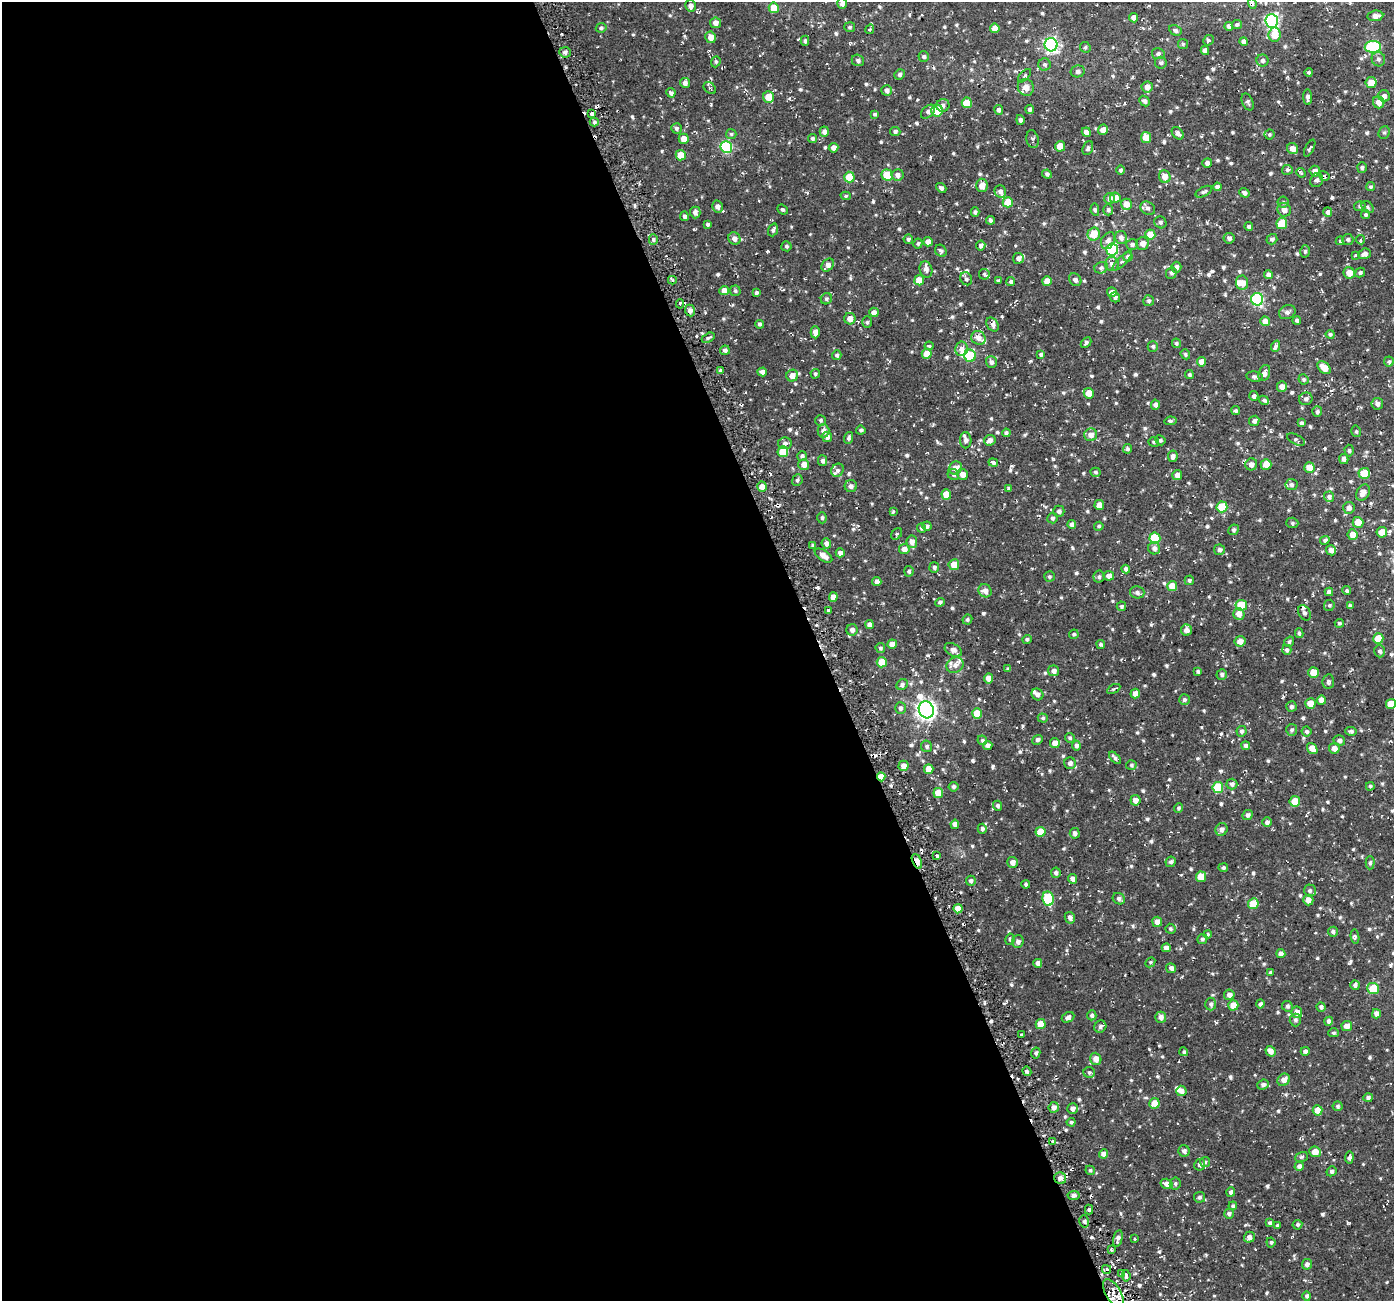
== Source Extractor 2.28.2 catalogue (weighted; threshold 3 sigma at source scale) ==
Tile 9 of 4 x 4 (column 1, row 3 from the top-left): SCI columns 26-1417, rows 1392-2690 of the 5621 x 5436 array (HDU 1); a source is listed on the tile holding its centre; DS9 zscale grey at full resolution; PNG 1396 x 1303 px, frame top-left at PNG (2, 2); each listed source drawn as its Kron ellipse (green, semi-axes under 4 px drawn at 4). Shown black and unused: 59% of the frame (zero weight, under 2 of 3 exposures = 2% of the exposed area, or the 3 px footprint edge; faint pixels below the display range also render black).
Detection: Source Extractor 2.28.2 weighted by HDU 2 'WHT'; one run over the whole footprint, this tile lists its part. Background 0.0287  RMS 0.0075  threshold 0.034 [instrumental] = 3 sigma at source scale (4.5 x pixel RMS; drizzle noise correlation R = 1.50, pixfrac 1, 0.0396/0.0396 arcsec/px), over >= 5 px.
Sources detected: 756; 1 inside a brighter object's white glare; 9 cosmic-ray / hot-pixel residue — neither listed nor drawn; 17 inside a brighter listed object's ellipse — not listed separately; of the other 729, all 500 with FLUX_AUTO >= 1.15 (the completeness limit of this list) listed and drawn (229 fainter detections not listed), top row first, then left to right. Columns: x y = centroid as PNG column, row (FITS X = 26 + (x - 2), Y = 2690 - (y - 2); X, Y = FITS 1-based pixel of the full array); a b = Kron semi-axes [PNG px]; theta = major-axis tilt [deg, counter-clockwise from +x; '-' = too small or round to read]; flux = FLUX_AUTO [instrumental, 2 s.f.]
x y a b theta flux
842 3 5 5 - 3.1
1252 3 5 3 - 1.3
691 6 6 5 - 3.4
774 8 5 5 - 11
1375 16 8 5 7 4.4
1133 18 5 4 - 2.7
1272 21 7 6 - 140
715 23 5 5 - 3.8
1237 24 5 4 - 1.5
1229 26 4 4 - 2.9
850 27 5 5 - 1.2
601 28 5 4 - 1.3
995 28 5 5 - 7
870 29 5 4 - 1.2
1175 30 6 5 - 1.9
1274 35 7 6 - 12
711 37 5 5 - 5.8
1208 40 5 5 - 1.7
805 41 5 4 - 1.4
1244 42 4 4 - 3.1
1183 44 5 5 - 1.2
1051 45 7 6 - 160
1085 47 5 5 - 1.3
1373 47 8 6 1 66
1205 51 4 4 - 3.9
565 52 6 5 - 2.2
1158 54 6 5 - 2
924 57 5 5 - 1.5
1378 59 7 6 - 2.2
858 60 6 5 - 1.9
1263 60 6 6 - 2.2
716 62 6 4 70 1.3
1161 63 6 6 - 1.7
1044 64 6 6 - 1.7
1078 71 7 6 - 2.1
1309 72 4 4 - 1.2
899 74 5 5 - 1.6
1024 76 8 4 46 1.4
1371 82 5 5 - 8.5
685 83 5 5 - 3
1026 87 8 8 - 6.8
1147 87 6 5 - 4.5
710 88 7 5 -44 1.6
887 90 5 5 - 2.5
671 93 5 4 - 1.9
1384 96 6 5 - 2.6
768 97 6 5 - 10
1308 97 8 4 -89 2.6
1144 101 6 5 - 2.2
1248 102 9 5 -66 1.7
1379 102 6 5 - 4.9
967 103 5 5 - 18
943 105 6 6 - 2.2
1030 109 4 4 - 1.8
999 110 5 4 - 2.1
937 111 6 5 - 23
928 112 8 5 43 2.4
591 114 3 3 - 2.5
875 114 4 4 - 1.3
1020 120 5 4 - 1.8
594 122 4 4 - 1.5
676 128 5 5 - 1.5
1103 130 5 5 - 5.4
895 131 5 4 - 1.6
824 132 5 4 - 2.6
1086 132 5 4 - 4.1
1384 132 6 5 - 1.6
1178 133 7 5 -48 2.5
731 134 5 5 - 1.2
1269 134 5 5 - 1.2
812 138 4 4 - 1.5
1146 138 5 5 - 11
684 139 5 5 - 6.3
1032 139 9 6 -77 1.7
1060 146 5 5 - 11
726 147 6 6 - 70
833 148 5 5 - 4.3
1088 148 7 5 68 1.7
1310 148 9 3 62 1.3
1293 149 6 5 - 5.4
681 155 5 5 - 13
1207 163 5 5 - 2.8
1362 167 5 5 - 1.5
1120 170 5 4 - 1.6
1287 170 5 5 - 1.6
1315 171 5 5 - 4.3
1301 173 5 3 - 1.2
1047 174 5 4 - 1.7
887 175 6 5 - 20
897 175 6 5 - 3.5
1324 176 6 4 -31 1.9
849 177 5 5 - 15
1165 177 6 5 - 6
1317 180 7 6 - 2.1
982 185 6 5 - 5.5
1217 187 4 4 - 2.3
1370 187 4 4 - 1.2
941 188 6 4 -41 1.8
1000 191 6 5 - 2.5
1204 192 9 4 28 1.4
1244 193 5 4 - 2.5
846 196 5 4 - 1.2
1110 198 5 5 - 3.1
1115 198 5 5 - 5.6
1008 202 5 5 - 14
1283 202 5 5 - 1.2
1126 204 5 5 - 7.7
717 206 6 5 - 2.9
1360 206 6 4 15 1.3
1368 207 7 5 -44 1.5
1148 208 8 6 -33 1.9
783 209 5 4 - 1.4
1095 210 6 4 -81 1.4
1108 210 5 5 - 1.9
1284 210 7 6 - 5
695 212 6 5 - 3.2
975 212 4 4 - 1.5
1328 212 5 4 - 2.3
1365 215 4 4 - 1.2
684 216 4 4 - 1.8
990 220 4 3 - 1.5
1160 222 6 5 - 1.5
707 224 4 4 - 1.4
1282 224 5 5 - 18
1249 226 4 4 - 1.4
773 230 6 4 69 1.6
1094 234 6 6 - 13
1150 235 5 5 - 14
1121 238 6 6 - 3.2
1229 238 5 5 - 2
653 239 5 4 - 1.7
734 239 6 5 - 3.7
908 239 5 5 - 1.5
1272 239 5 5 - 1.8
1348 239 5 5 - 1.5
1361 240 5 4 - 1.5
1108 241 9 6 61 3
1340 241 4 4 - 1.2
928 242 4 4 - 4.2
1142 243 6 6 - 4.6
918 244 5 4 - 1.2
1132 244 6 5 - 1.8
786 246 5 5 - 1.4
981 246 5 4 - 2.1
1112 249 6 6 - 73
941 251 6 5 - 1.7
1305 251 6 5 - 1.4
1364 254 6 5 - 3.2
1355 255 3 3 - 1.6
1128 257 5 4 - 2.1
1018 258 5 5 - 2.6
1122 261 13 4 45 2.1
1112 264 7 7 - 3.1
828 265 7 5 51 3.6
1176 267 5 5 - 2.4
1101 268 7 5 24 1.4
926 269 8 6 -73 3.5
1171 273 6 5 - 2
1349 273 6 5 - 7.5
1360 273 5 4 - 1.4
984 274 5 5 - 1.4
1268 274 4 4 - 2.6
966 279 7 6 - 2
672 280 4 4 - 1.7
919 280 5 5 - 11
1075 280 7 5 -45 2.4
998 281 3 3 - 1.5
1011 281 4 4 - 1.5
1047 281 5 5 - 8.6
1242 283 7 6 - 7
724 291 5 4 - 6
735 291 5 5 - 1.3
1112 292 5 5 - 4.9
756 293 4 3 - 1.5
1115 297 5 5 - 1.9
826 299 6 5 - 1.5
1257 299 6 6 - 92
1149 301 5 5 - 1.7
680 304 5 4 - 1.6
690 310 6 5 - 2.9
874 312 5 4 - 3.9
1287 312 8 7 - 2.9
850 319 6 5 - 6.3
1297 320 4 4 - 1.5
1265 321 5 4 - 7.1
867 322 6 5 - 1.2
759 324 4 4 - 1.4
993 325 7 5 -57 2.4
815 332 6 4 -88 4.2
1330 334 4 4 - 1.4
708 338 7 4 29 1.4
978 338 7 6 - 4.3
1086 343 6 4 44 1.7
1176 343 5 4 - 1.4
929 346 4 4 - 2.1
1153 346 5 5 - 1.4
1276 346 6 3 66 2.5
962 349 7 6 - 3.9
725 350 5 4 - 2.1
927 354 5 5 - 9.4
1041 354 4 4 - 1.3
1185 354 5 4 - 1.3
837 355 5 4 - 1.6
970 356 6 6 - 36
991 362 6 5 - 2.4
1201 362 5 4 - 5.4
1389 362 5 5 - 1.3
1324 368 7 5 -39 7.2
720 371 4 3 - 1.5
762 372 5 4 - 2.8
1264 373 8 5 70 4.8
815 374 5 4 - 1.3
1189 374 4 4 - 1.2
792 376 6 6 - 5.7
1254 377 8 5 -9 1.9
1303 379 5 5 - 1.2
1282 387 5 5 - 4.6
1089 393 5 5 - 8.7
1254 396 5 4 - 1.9
1306 399 7 6 - 1.9
1264 400 5 4 - 1.3
1377 404 6 5 - 2.3
1155 405 5 4 - 2.7
1236 411 4 4 - 1.2
1317 412 5 5 - 1.7
821 420 5 5 - 1.4
1170 421 6 4 8 1.3
1254 421 5 5 - 2.3
1301 423 4 4 - 1.5
861 430 4 4 - 1.6
823 431 6 6 - 4.1
1356 431 6 4 -76 1.2
1006 433 4 4 - 1.7
1091 435 6 6 - 4.5
827 437 5 5 - 2.7
849 438 6 4 71 1.3
966 440 8 5 -89 2.5
990 440 6 5 - 3.3
1160 440 5 4 - 1.4
1296 440 10 5 -26 1.5
1154 442 5 5 - 1.2
785 443 7 6 - 2.5
1128 449 5 4 - 1.4
1349 450 6 4 -89 1.3
783 452 5 5 - 23
802 456 5 4 - 1.8
1173 456 6 5 - 2.7
1344 459 5 4 - 2.4
822 461 5 4 - 2.2
993 463 5 3 - 2.1
804 464 5 5 - 5.3
1251 464 6 6 - 4
1266 464 5 5 - 8.5
1309 467 5 5 - 7.8
955 468 7 6 - 5.5
837 470 7 6 - 1.9
1096 472 5 4 - 1.2
1364 473 6 5 - 15
953 474 6 5 - 1.6
963 474 5 5 - 5.2
1177 475 5 5 - 4.3
797 480 6 5 - 1.4
1291 485 6 5 - 1.9
851 486 6 6 - 2.6
762 487 5 4 - 5.3
1009 488 4 4 - 1.4
1363 492 9 6 60 5.1
946 494 5 5 - 11
1329 497 5 5 - 2.2
1099 505 5 5 - 6.7
1222 507 5 5 - 26
1349 508 6 5 - 3
893 511 3 3 - 2.4
1059 511 5 5 - 2.2
822 518 6 4 -89 1.3
1052 518 5 5 - 1.5
1358 522 5 5 - 10
1292 523 6 5 - 1.3
1072 524 4 4 - 3
927 526 5 4 - 1.8
1099 526 5 4 - 1.4
921 528 4 4 - 1.4
1234 530 5 5 - 1.6
1382 532 5 5 - 8.3
897 534 6 4 49 1.2
1352 535 5 5 - 6.3
1155 538 5 5 - 39
1325 540 5 4 - 1.5
912 542 6 5 - 4.7
826 543 5 4 - 2.4
813 545 4 4 - 1.8
1154 548 6 6 - 3
904 549 5 5 - 4.9
1219 550 5 5 - 2
1331 550 5 5 - 3.2
840 553 4 4 - 3
823 556 10 5 -33 5.2
954 565 5 5 - 8.9
934 567 5 5 - 1.9
1126 569 4 4 - 2.3
909 571 5 4 - 1.6
1109 576 5 5 - 3.6
1049 577 5 5 - 1.2
1099 577 6 5 - 1.6
1189 580 5 4 - 1.3
877 582 4 4 - 3.1
1172 586 5 5 - 8.1
985 591 7 6 - 4.4
1347 591 4 4 - 1.5
1137 592 7 6 - 2.1
1329 592 4 4 - 2
833 597 5 4 - 5.2
940 602 5 4 - 1.5
1241 605 6 5 - 25
1329 605 6 5 - 1.2
1121 606 5 4 - 1.4
1350 606 4 3 - 1.8
828 611 4 3 - 2.3
1304 613 8 5 -60 2.6
1239 614 6 5 - 5.9
967 620 5 4 - 1.4
1339 623 4 4 - 1.5
870 625 4 4 - 3.4
852 630 6 5 - 3
1186 630 5 5 - 3.4
1299 633 5 3 - 1.3
1074 634 5 4 - 1.3
1027 639 5 4 - 1.5
1378 639 5 5 - 15
1240 641 5 5 - 5.9
1289 642 5 4 - 1.4
892 644 5 4 - 6.3
1101 644 4 4 - 1.3
880 648 5 4 - 1.4
953 650 9 6 -31 3.7
1287 650 5 4 - 1.6
1380 651 6 5 - 1.9
882 662 5 5 - 15
955 665 9 7 27 3.4
1008 669 4 3 - 1.2
1054 671 5 5 - 2.7
1198 671 4 3 - 1.5
1313 672 5 5 - 11
1222 674 5 5 - 1.9
988 678 5 4 - 5
1328 682 7 6 - 2
902 684 6 5 - 1.9
1114 689 7 3 29 1.2
1037 694 6 5 - 3.1
1135 694 5 4 - 4.3
1184 700 5 5 - 1.6
1321 700 5 4 - 5
1310 703 5 5 - 8.1
1391 704 5 5 - 8.5
1291 707 5 5 - 1.8
900 708 6 5 - 1.9
926 710 8 7 - 390
977 713 5 5 - 11
1043 718 5 4 - 1.2
1292 730 6 5 - 1.8
1241 731 5 5 - 1.6
1307 731 5 4 - 1.5
1351 731 6 4 -4 1.6
1070 738 5 4 - 1.4
982 740 5 4 - 1.3
1038 740 5 4 - 1.9
1339 740 6 5 - 1.9
1055 743 5 5 - 5.4
988 745 5 4 - 2.6
927 746 6 5 - 1.7
1076 746 5 4 - 2.2
1246 746 4 4 - 2.6
1312 748 6 4 -52 6.5
1334 748 5 5 - 4.2
1115 758 7 3 -47 1.8
1070 763 6 5 - 3
1131 765 5 4 - 1.2
904 766 5 5 - 4.8
929 769 5 5 - 6.7
881 777 4 4 - 7.5
1232 784 5 5 - 2.2
1370 786 4 4 - 1.2
954 787 5 5 - 1.8
1218 787 5 5 - 31
938 793 5 5 - 10
1135 800 5 5 - 4.3
1295 801 5 5 - 14
997 806 5 4 - 1.6
1179 808 4 4 - 1.4
1248 815 5 5 - 2.2
1267 822 5 5 - 2.4
955 824 4 4 - 4.1
982 829 5 4 - 1.9
1222 829 6 6 - 2.9
1040 832 5 5 - 10
1075 833 5 5 - 2.2
937 856 4 3 - 2.3
917 861 8 4 -65 15
1013 862 5 5 - 4
1171 862 5 5 - 2
1370 863 6 4 88 1.4
1223 868 5 4 - 1.5
1056 873 5 5 - 1.8
1201 877 5 5 - 8.6
1072 879 5 4 - 3
971 881 5 5 - 1.8
1026 885 4 4 - 1.5
1310 891 6 6 - 1.5
1048 898 7 5 -81 41
1119 899 6 5 - 2.2
1308 900 5 5 - 5.1
1253 904 5 5 - 16
958 909 5 4 - 9.8
1070 918 6 5 - 2.9
1157 922 5 5 - 4.3
1170 929 5 5 - 1.3
1333 932 5 5 - 1.8
1207 934 4 4 - 1.3
1355 937 7 4 -83 1.4
1010 939 6 4 80 1.3
1202 939 5 5 - 1.5
1018 941 6 6 - 2.5
1166 948 4 4 - 3.9
1281 954 4 4 - 3.4
1150 962 5 4 - 1.2
1038 963 4 4 - 3.6
1171 968 5 4 - 2.3
1271 972 4 3 - 1.2
1355 985 5 4 - 1.8
1373 989 6 5 - 25
1229 995 5 5 - 3.7
1211 1004 6 5 - 1.9
1260 1004 4 4 - 1.9
1233 1005 5 5 - 12
1287 1006 6 5 - 1.5
1321 1007 4 4 - 1.8
1297 1012 6 5 - 5.3
1376 1014 4 4 - 3.7
1092 1015 5 4 - 1.8
1068 1017 7 5 26 2.4
1161 1017 5 5 - 3.7
1295 1020 6 5 - 2
1329 1021 4 4 - 2.7
1041 1024 5 5 - 10
1347 1026 5 5 - 5.2
1100 1027 6 5 - 2
1333 1033 5 4 - 1.2
1021 1034 3 3 - 1.4
1271 1051 5 5 - 4.6
1305 1051 4 4 - 2.3
1184 1052 4 4 - 1.4
1036 1053 5 4 - 1.6
1096 1059 6 5 - 5.4
1027 1071 5 3 - 2.9
1089 1072 5 5 - 1.7
1284 1080 7 5 46 4.7
1263 1085 6 5 - 1.9
1181 1091 5 5 - 4
1368 1098 5 4 - 2.2
1154 1103 5 5 - 9.4
1338 1106 5 5 - 1.4
1054 1107 5 5 - 3.6
1073 1109 5 5 - 3
1318 1110 5 5 - 8.4
1071 1122 4 4 - 1.3
1053 1142 4 3 - 2.5
1184 1151 6 5 - 2.2
1315 1152 6 5 - 8
1103 1154 4 4 - 4.6
1302 1157 6 5 - 1.2
1349 1158 6 4 82 2.1
1205 1162 5 5 - 1.2
1200 1165 6 5 - 2.7
1299 1166 5 4 - 2.4
1090 1170 5 4 - 1.4
1331 1171 5 4 - 1.5
1060 1178 6 5 - 4.5
1175 1183 6 5 - 1.6
1166 1184 6 5 - 3.9
1231 1192 5 4 - 1.9
1074 1195 6 4 5 2.7
1199 1197 5 5 - 1.6
1233 1206 4 4 - 1.4
1089 1210 5 4 - 1.7
1229 1214 5 5 - 1.8
1084 1221 6 5 - 1.7
1270 1223 4 4 - 1.4
1297 1225 5 4 - 1.7
1277 1226 4 3 - 1.2
1249 1237 5 5 - 3.5
1118 1238 8 4 77 2.5
1135 1239 4 3 - 1.2
1271 1242 5 4 - 1.6
1111 1250 3 2 - 1.6
1307 1264 5 5 - 2.7
1107 1269 4 4 - 1.9
1122 1273 4 3 - 1.3
1126 1276 6 3 -84 1.8
1113 1293 16 7 -59 10
1307 1296 5 4 - 1.6
Overlapping masked pixels (flux is a lower limit): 3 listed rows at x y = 881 777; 917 861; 1060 1178
Isophote crosses this tile's border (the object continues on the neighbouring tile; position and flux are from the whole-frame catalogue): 2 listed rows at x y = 842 3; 1391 704